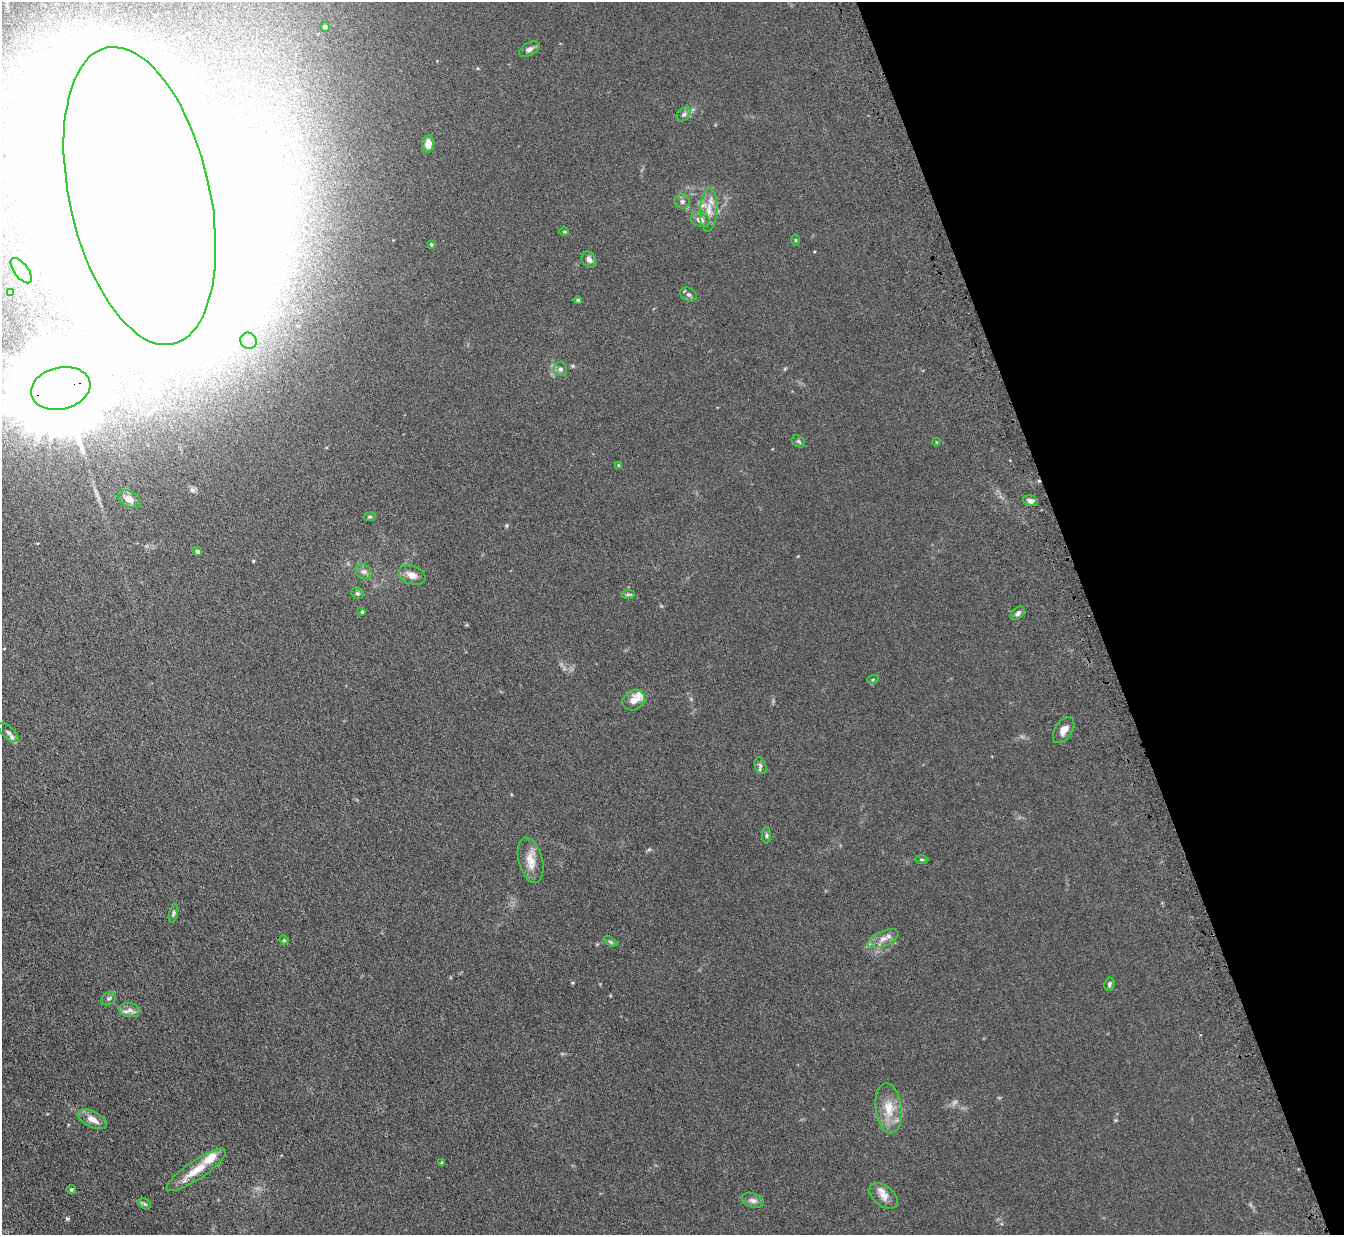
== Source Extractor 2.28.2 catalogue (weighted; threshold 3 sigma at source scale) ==
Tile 12 of 4 x 4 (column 4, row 3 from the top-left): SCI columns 4101-5442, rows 1403-2635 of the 5515 x 5398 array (HDU 1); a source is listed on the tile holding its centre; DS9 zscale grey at full resolution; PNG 1346 x 1237 px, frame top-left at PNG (2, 2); each listed source drawn as its Kron ellipse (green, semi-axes under 4 px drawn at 4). Shown black and unused: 19% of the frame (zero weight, under 3 of 5 exposures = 4% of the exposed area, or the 3 px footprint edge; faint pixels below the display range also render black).
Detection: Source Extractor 2.28.2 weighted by HDU 2 'WHT'; one run over the whole footprint, this tile lists its part. Background 0.0415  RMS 0.0047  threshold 0.0211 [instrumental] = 3 sigma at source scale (4.5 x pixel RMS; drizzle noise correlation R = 1.50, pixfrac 1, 0.05/0.05 arcsec/px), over >= 5 px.
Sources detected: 63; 1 too faint to see at this stretch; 4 inside a brighter object's white glare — neither listed nor drawn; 3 inside a brighter listed object's ellipse — not listed separately; the other 55 listed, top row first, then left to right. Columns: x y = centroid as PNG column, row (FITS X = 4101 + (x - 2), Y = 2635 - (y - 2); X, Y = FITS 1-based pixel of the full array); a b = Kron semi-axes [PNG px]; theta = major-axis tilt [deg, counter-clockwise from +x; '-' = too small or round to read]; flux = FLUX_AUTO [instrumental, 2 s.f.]
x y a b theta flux
325 27 5 5 - 1.1
529 49 11 6 28 1.7
684 114 8 6 42 1.2
428 144 8 6 84 4.2
140 196 152 70 -77 5900
682 201 8 7 - 1.4
709 210 21 8 87 5.5
700 220 10 7 -21 2.9
564 231 4 3 - 0.44
795 240 5 3 - 0.42
431 244 4 3 - 0.63
589 260 8 7 - 1.8
21 271 15 7 -53 3.2
10 292 4 3 - 0.47
688 294 8 6 -28 1.2
578 300 4 4 - 0.51
248 341 8 7 - 2.5
560 369 7 6 - 1.3
61 388 30 21 13 12000
798 441 7 5 -36 0.75
936 442 4 2 - 0.31
619 465 4 3 - 0.46
129 499 12 8 -28 4.3
1030 501 8 5 -16 1.5
370 517 6 3 7 0.55
197 551 5 4 - 1.3
364 572 8 7 - 1.5
412 575 14 9 -19 3.3
357 593 6 5 - 1
628 595 7 4 1 0.83
362 612 4 4 - 0.72
1018 613 8 5 39 1.5
873 679 5 3 - 0.48
634 700 12 9 28 3.6
1064 730 14 8 57 3.7
8 733 13 6 -43 1.7
760 765 8 5 -73 1.1
766 835 8 4 89 0.79
922 859 7 3 0 0.59
531 860 23 12 -75 6.2
173 913 9 4 76 0.85
883 939 16 7 24 3.6
284 940 5 4 - 0.5
611 942 7 4 -31 0.74
1109 984 7 5 80 0.87
109 998 8 6 36 1
130 1010 10 7 -10 2.2
889 1108 25 13 -83 9.2
92 1119 16 8 -27 4.1
442 1163 4 3 - 0.89
196 1170 35 9 34 9.9
71 1189 4 4 - 0.88
884 1196 16 10 -38 3.5
753 1200 11 7 -20 2
145 1204 6 5 - 0.71
Overlapping masked pixels (flux is a lower limit): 2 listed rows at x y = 140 196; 61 388
Isophote crosses this tile's border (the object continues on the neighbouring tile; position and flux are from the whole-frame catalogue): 2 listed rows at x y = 140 196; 61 388
Unlisted compact peaks at least as high as the median listed source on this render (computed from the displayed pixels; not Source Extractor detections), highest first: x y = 67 1219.